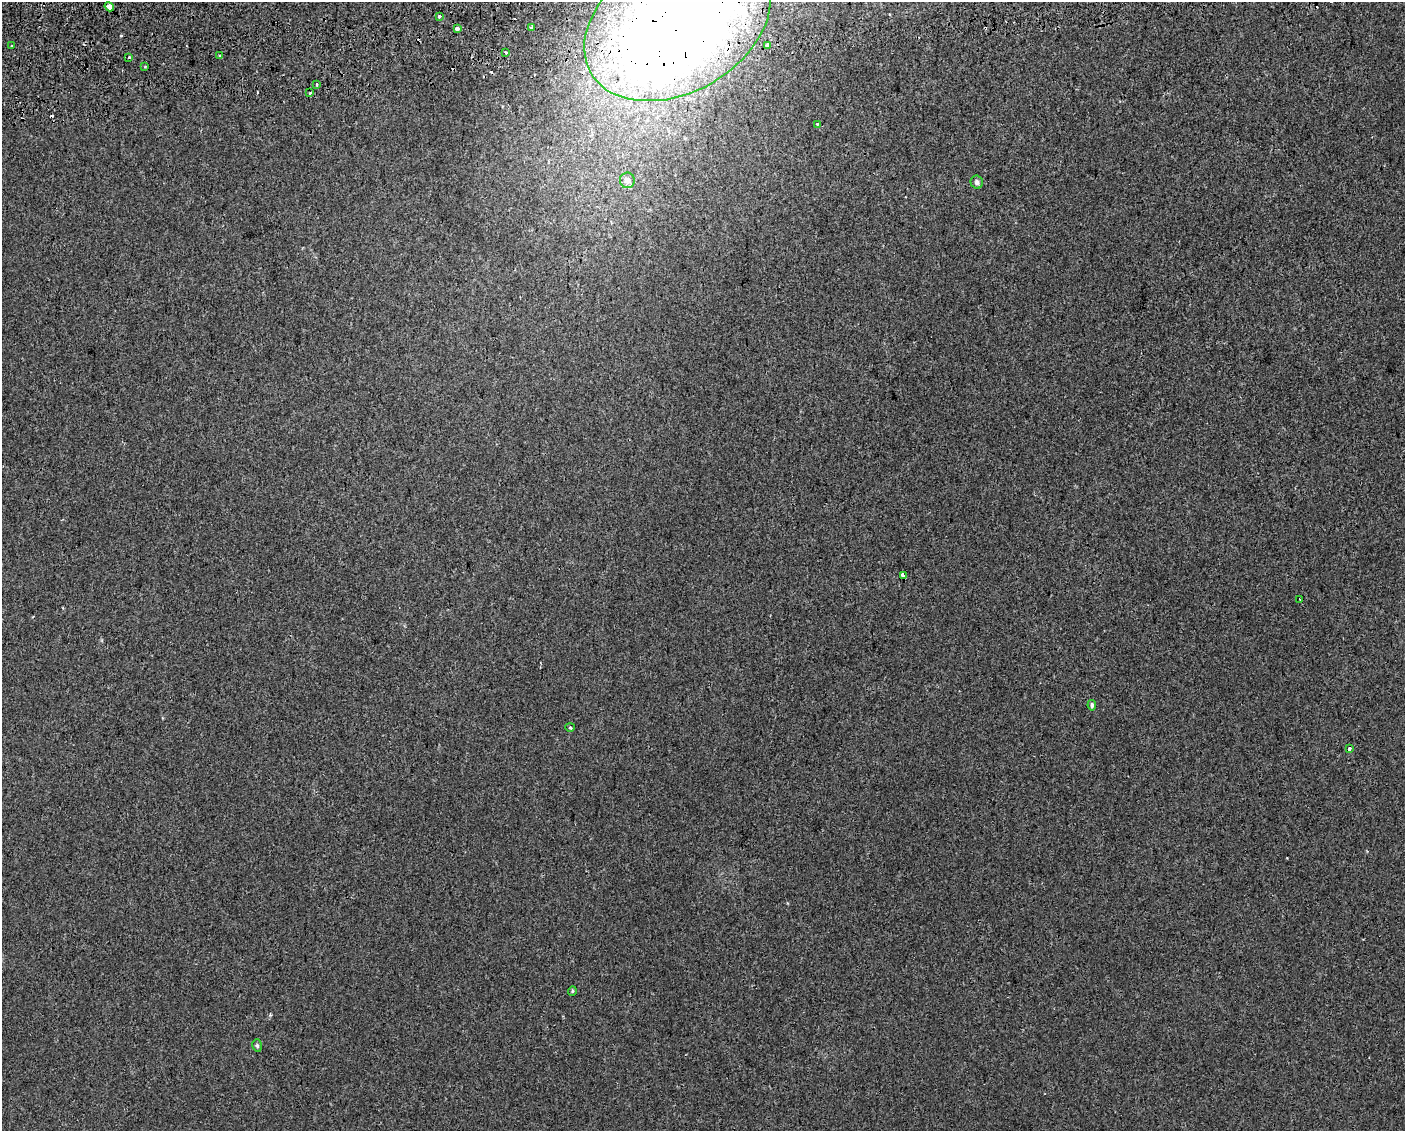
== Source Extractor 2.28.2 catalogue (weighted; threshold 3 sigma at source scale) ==
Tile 8 of 3 x 4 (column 2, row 3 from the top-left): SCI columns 1450-2852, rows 1170-2298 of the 4261 x 4599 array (HDU 1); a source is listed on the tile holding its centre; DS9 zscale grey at full resolution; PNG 1407 x 1133 px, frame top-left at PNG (2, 2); each listed source drawn as its Kron ellipse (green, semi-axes under 4 px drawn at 4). Shown black and unused: <1% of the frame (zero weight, under 2 of 3 exposures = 2% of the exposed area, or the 3 px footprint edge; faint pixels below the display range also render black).
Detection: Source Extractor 2.28.2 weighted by HDU 2 'WHT'; one run over the whole footprint, this tile lists its part. Background 8.95e-05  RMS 0.0035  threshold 0.0157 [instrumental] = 3 sigma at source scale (4.5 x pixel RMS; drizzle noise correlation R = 1.50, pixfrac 1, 0.0396/0.0396 arcsec/px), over >= 5 px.
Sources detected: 34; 1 inside a brighter object's white glare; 8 cosmic-ray / hot-pixel residue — neither listed nor drawn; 2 inside a brighter listed object's ellipse — not listed separately; the other 23 listed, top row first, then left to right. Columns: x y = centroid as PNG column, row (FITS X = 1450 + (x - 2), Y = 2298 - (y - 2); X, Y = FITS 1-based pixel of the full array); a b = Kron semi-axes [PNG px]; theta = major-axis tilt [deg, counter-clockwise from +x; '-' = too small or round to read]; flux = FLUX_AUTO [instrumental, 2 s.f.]
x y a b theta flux
109 7 5 4 - 3.9
439 16 3 3 - 1.7
677 24 100 69 30 790
532 27 3 3 - 1.9
457 29 3 3 - 3.8
767 45 3 3 - 1.4
12 46 3 2 - 0.67
506 52 3 3 - 3.5
220 56 4 3 - 1.5
129 57 3 2 - 0.82
145 67 3 3 - 0.3
317 84 3 3 - 1.6
310 93 3 3 - 1.8
817 124 3 3 - 0.73
627 180 8 7 - 2
977 182 6 6 - 1.2
903 576 3 3 - 100
1300 599 3 2 - 0.42
1092 705 5 4 - 0.93
570 727 4 4 - 0.44
1349 749 4 4 - 0.78
572 991 5 4 - 0.45
257 1045 6 4 -74 0.6
Overlapping masked pixels (flux is a lower limit): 3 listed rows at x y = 109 7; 677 24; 903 576
Isophote crosses this tile's border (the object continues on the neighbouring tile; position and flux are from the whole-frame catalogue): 1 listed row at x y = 677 24